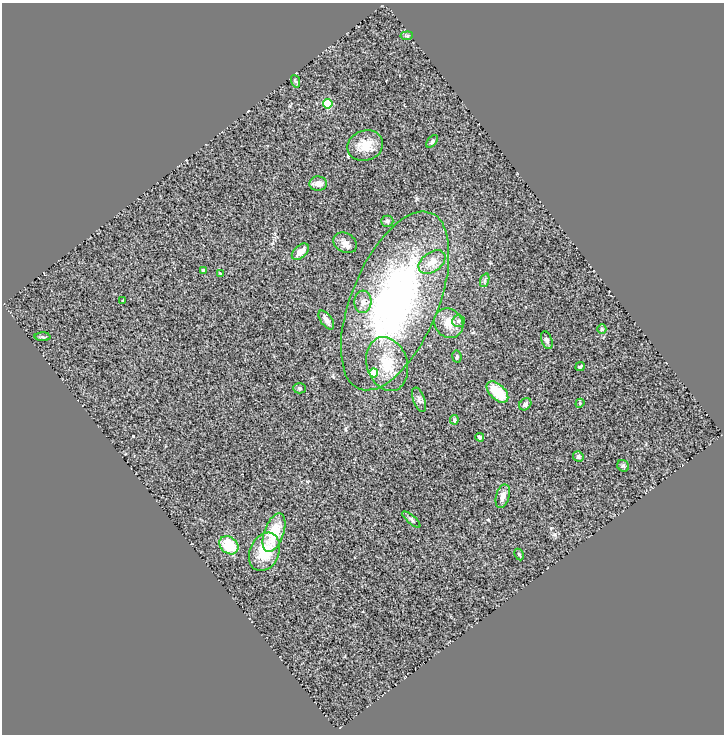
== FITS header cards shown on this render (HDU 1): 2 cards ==
NAXIS1  =                  722
NAXIS2  =                  732

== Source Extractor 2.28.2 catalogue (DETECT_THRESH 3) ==
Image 722 x 732 px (HDU 1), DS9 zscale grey, 1 PNG px = 1 image px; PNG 726 x 736 px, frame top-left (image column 1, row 732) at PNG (2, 3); each listed source drawn as its Kron ellipse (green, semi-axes under 4 px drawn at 4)
Background 1.03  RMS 0.24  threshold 0.724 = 3 sigma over >= 5 px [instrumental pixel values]
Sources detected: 41; all 41 listed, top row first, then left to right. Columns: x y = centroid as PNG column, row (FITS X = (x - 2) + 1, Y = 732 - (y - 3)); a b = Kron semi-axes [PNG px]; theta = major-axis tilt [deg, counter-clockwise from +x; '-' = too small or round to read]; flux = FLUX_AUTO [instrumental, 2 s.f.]
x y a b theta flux
407 36 6 4 6 24
295 81 6 4 -70 21
328 104 4 4 - 750
432 141 7 4 49 36
365 145 18 15 19 300
318 184 9 7 -1 110
387 221 6 5 - 39
345 243 13 9 -29 100
300 252 10 6 42 130
432 262 15 9 36 200
203 270 4 3 - 21
220 273 4 2 - 11
485 280 7 4 71 36
123 301 3 3 - 21
395 301 95 43 67 5900
363 302 11 8 86 100
326 320 11 5 -54 87
458 321 6 5 - 34
449 323 15 13 -50 230
602 329 5 4 - 21
43 337 8 4 -1 28
547 340 9 5 -70 44
457 357 6 4 -81 28
387 364 27 20 -73 540
580 367 5 3 - 22
374 373 4 4 - 380
299 388 6 5 - 24
497 392 13 7 -44 440
419 400 13 6 -72 54
580 403 5 3 - 15
525 404 7 5 42 52
454 420 5 4 - 25
480 437 4 4 - 34
578 457 5 5 - 33
623 466 6 5 - 29
503 496 12 6 74 100
411 519 11 4 -41 35
274 533 20 9 71 520
229 545 10 8 -40 460
264 552 20 14 66 470
519 554 6 4 -62 22